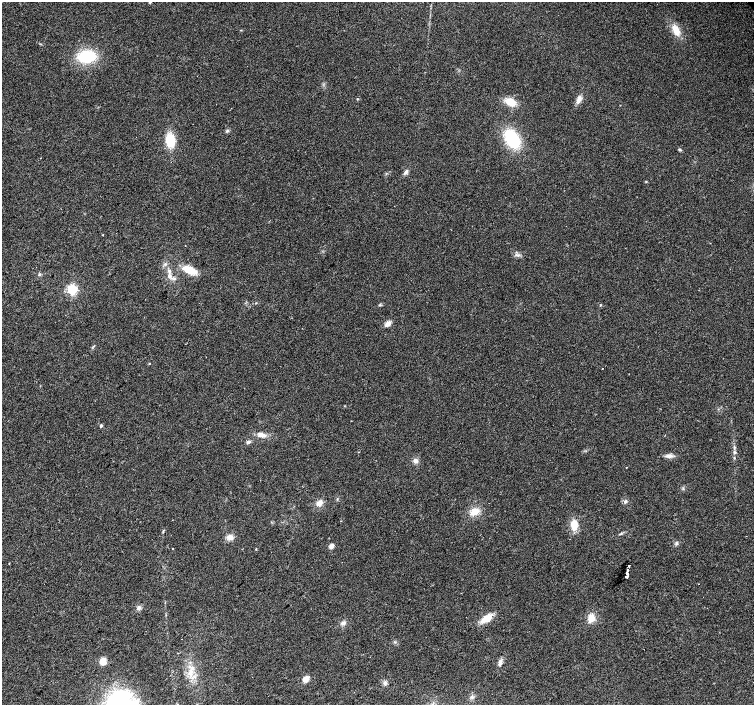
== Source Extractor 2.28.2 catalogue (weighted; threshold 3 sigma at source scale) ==
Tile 7 of 4 x 4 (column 3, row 2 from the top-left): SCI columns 3009-4511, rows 3023-4427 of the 6013 x 5980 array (HDU 1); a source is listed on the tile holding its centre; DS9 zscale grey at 2 x 2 block average (1 PNG px = mean of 2 x 2 image px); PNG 756 x 707 px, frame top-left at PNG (2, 2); no overlay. Shown black and unused: <1% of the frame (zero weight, under 2 of 3 exposures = <1% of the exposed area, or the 3 px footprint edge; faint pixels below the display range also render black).
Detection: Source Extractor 2.28.2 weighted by HDU 2 'WHT'; one run over the whole footprint, this tile lists its part. Background 0.0373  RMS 0.0076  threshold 0.0343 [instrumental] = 3 sigma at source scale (4.5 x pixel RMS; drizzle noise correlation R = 1.50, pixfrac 1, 0.0396/0.0396 arcsec/px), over >= 5 px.
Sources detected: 55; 2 inside a brighter listed object's ellipse — not listed separately; the other 53 listed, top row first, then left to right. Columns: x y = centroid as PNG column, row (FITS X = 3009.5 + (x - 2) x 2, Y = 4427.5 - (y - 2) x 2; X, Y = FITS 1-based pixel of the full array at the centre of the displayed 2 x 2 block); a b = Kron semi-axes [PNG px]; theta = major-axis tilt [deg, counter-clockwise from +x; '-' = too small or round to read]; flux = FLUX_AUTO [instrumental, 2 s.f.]
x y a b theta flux
241 30 3 2 - 0.88
676 30 13 7 -65 22
87 56 19 12 12 77
357 99 3 2 - 1.3
579 99 9 5 67 9.4
510 102 12 7 -28 26
227 131 4 3 - 2.3
512 139 20 12 -60 94
170 140 10 8 -84 56
679 150 4 3 - 2.5
406 172 7 4 68 4.7
646 182 3 2 - 1.2
103 235 2 2 - 2.8
185 245 2 2 - 0.61
517 255 6 3 -2 3.9
190 270 13 6 -22 41
169 271 9 4 -86 6.6
72 290 3 3 - 270
256 303 3 2 - 0.93
388 324 7 5 42 9.1
149 363 3 2 - 0.97
602 368 2 2 - 1.1
101 425 2 2 - 5.5
261 435 11 6 -11 11
248 442 6 4 14 3.7
734 452 6 3 -88 4.2
669 456 9 5 -1 7.8
415 461 6 5 - 7.6
626 467 2 2 - 0.83
625 501 5 4 - 3.5
319 503 8 6 46 10
475 512 10 7 29 20
574 525 10 7 -89 26
163 530 3 2 - 1.4
230 537 7 6 - 10
676 543 5 4 - 3.1
331 546 6 4 63 6.3
256 549 3 2 - 0.87
629 566 2 2 - 170
628 569 2 2 - 210
627 572 2 2 - 210
626 577 2 2 - 110
139 607 7 5 63 4.9
486 618 11 6 35 31
591 618 8 6 72 19
343 623 7 5 22 5.5
395 642 3 2 - 1.4
103 661 9 7 84 13
500 662 8 4 78 6
191 671 16 5 78 17
306 679 6 4 38 15
385 683 6 5 - 4.3
472 697 3 2 - 2
Diffuse or blended objects may show on this block-average render without a row.